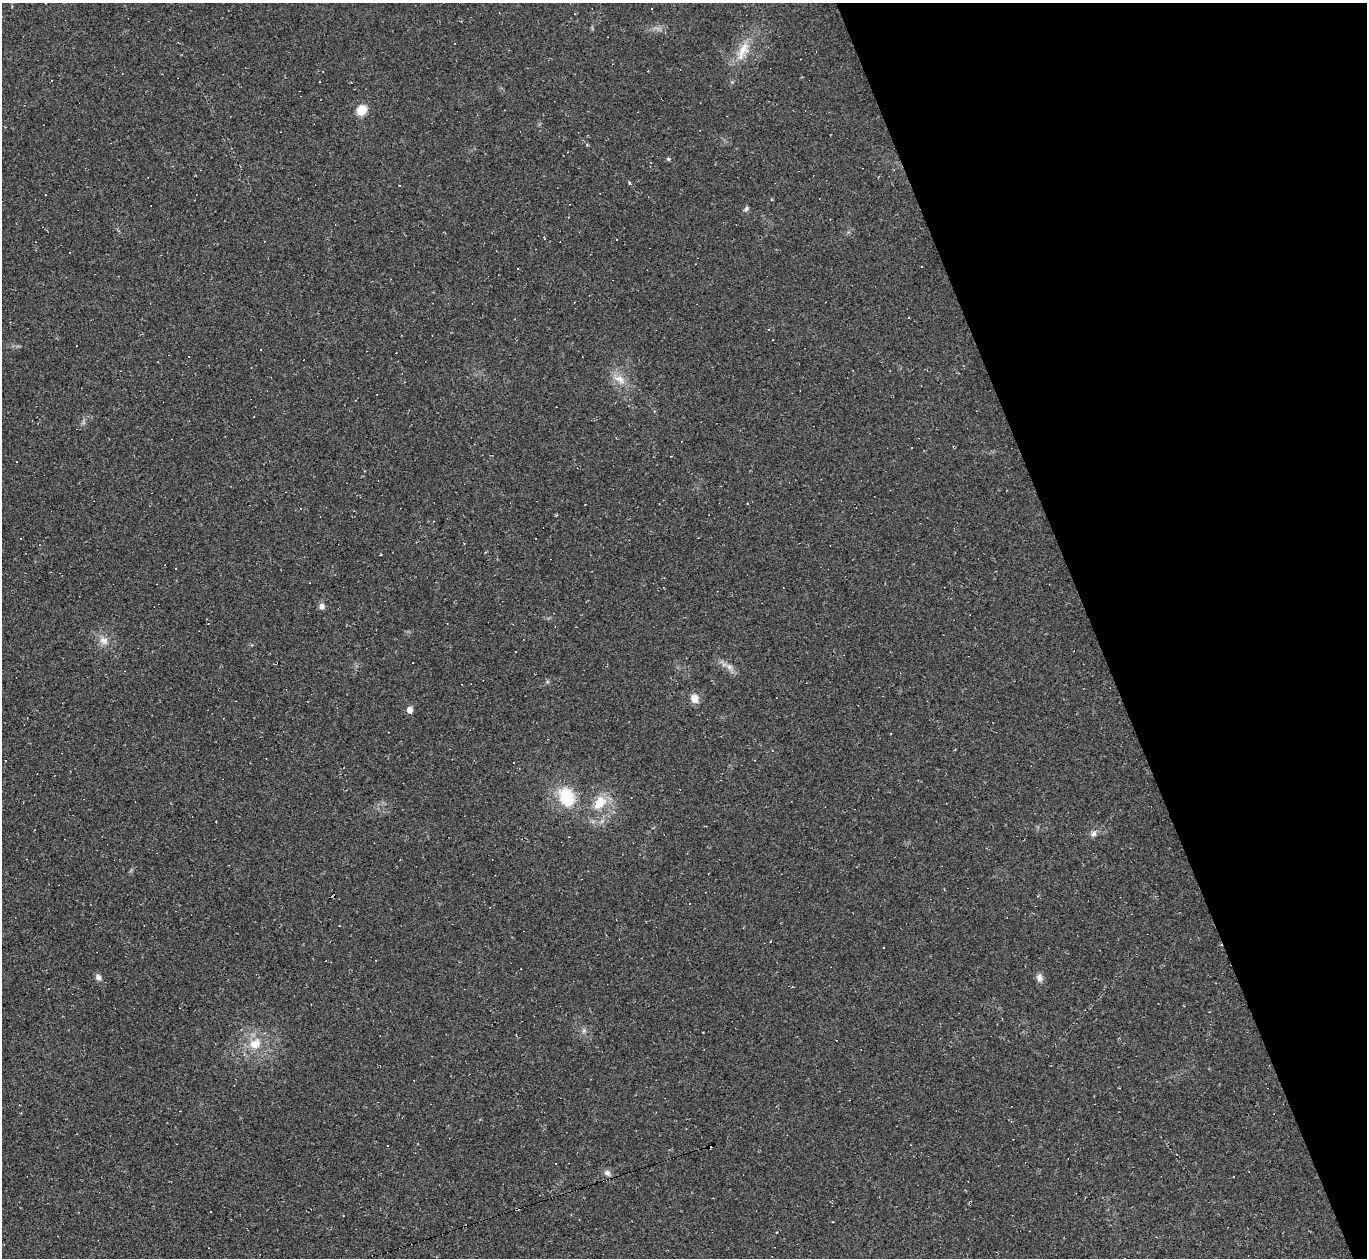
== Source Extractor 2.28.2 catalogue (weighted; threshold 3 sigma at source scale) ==
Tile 12 of 4 x 4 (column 4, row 3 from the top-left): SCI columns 4095-5459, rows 1530-2785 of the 5459 x 5444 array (HDU 1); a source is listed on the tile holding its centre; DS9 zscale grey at full resolution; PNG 1369 x 1260 px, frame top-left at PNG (2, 3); no overlay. Shown black and unused: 20% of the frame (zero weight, under 2 of 3 exposures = <1% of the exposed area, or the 3 px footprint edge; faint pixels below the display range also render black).
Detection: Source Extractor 2.28.2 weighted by HDU 2 'WHT'; one run over the whole footprint, this tile lists its part. Background 0.0485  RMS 0.0067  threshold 0.0303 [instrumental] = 3 sigma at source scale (4.5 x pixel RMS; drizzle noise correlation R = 1.50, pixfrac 1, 0.05/0.05 arcsec/px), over >= 5 px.
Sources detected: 71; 35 cosmic-ray / hot-pixel residue — not listed; the other 36 listed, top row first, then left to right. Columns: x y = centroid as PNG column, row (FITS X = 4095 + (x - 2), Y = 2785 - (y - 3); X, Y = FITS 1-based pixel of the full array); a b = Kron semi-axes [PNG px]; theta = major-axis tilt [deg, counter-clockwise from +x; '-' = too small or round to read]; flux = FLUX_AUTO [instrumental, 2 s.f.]
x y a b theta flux
743 51 30 12 63 14
319 81 3 3 - 1.3
361 110 11 9 47 11
668 159 6 4 12 1.2
629 182 4 3 - 0.81
399 185 3 2 - 0.58
746 209 7 5 48 1.4
544 237 4 3 - 0.77
617 239 3 3 - 1.2
265 241 3 2 - 0.4
909 317 2 2 - 0.63
768 329 3 2 - 0.49
261 349 2 2 - 0.43
189 357 3 3 - 3.5
619 379 20 10 -28 8.3
225 437 3 2 - 0.42
671 456 3 2 - 0.4
16 461 3 3 - 0.75
747 504 3 2 - 0.61
322 606 7 7 - 2.9
104 641 13 10 -26 5.8
412 663 2 2 - 0.49
730 667 9 7 -32 3.4
694 698 10 8 -79 6.1
410 710 5 5 - 5
772 750 4 3 - 0.5
5 760 2 2 - 0.48
567 797 19 15 -67 31
599 803 25 15 50 17
1093 833 9 9 - 2.9
883 947 3 2 - 0.49
98 977 9 7 -42 2.5
1039 978 12 8 -75 3.3
584 1031 7 6 - 1.8
255 1044 17 14 35 13
607 1173 9 7 -25 2.9
Unlisted compact peaks at least as high as the median listed source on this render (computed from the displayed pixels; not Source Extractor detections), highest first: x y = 587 145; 556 515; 547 682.